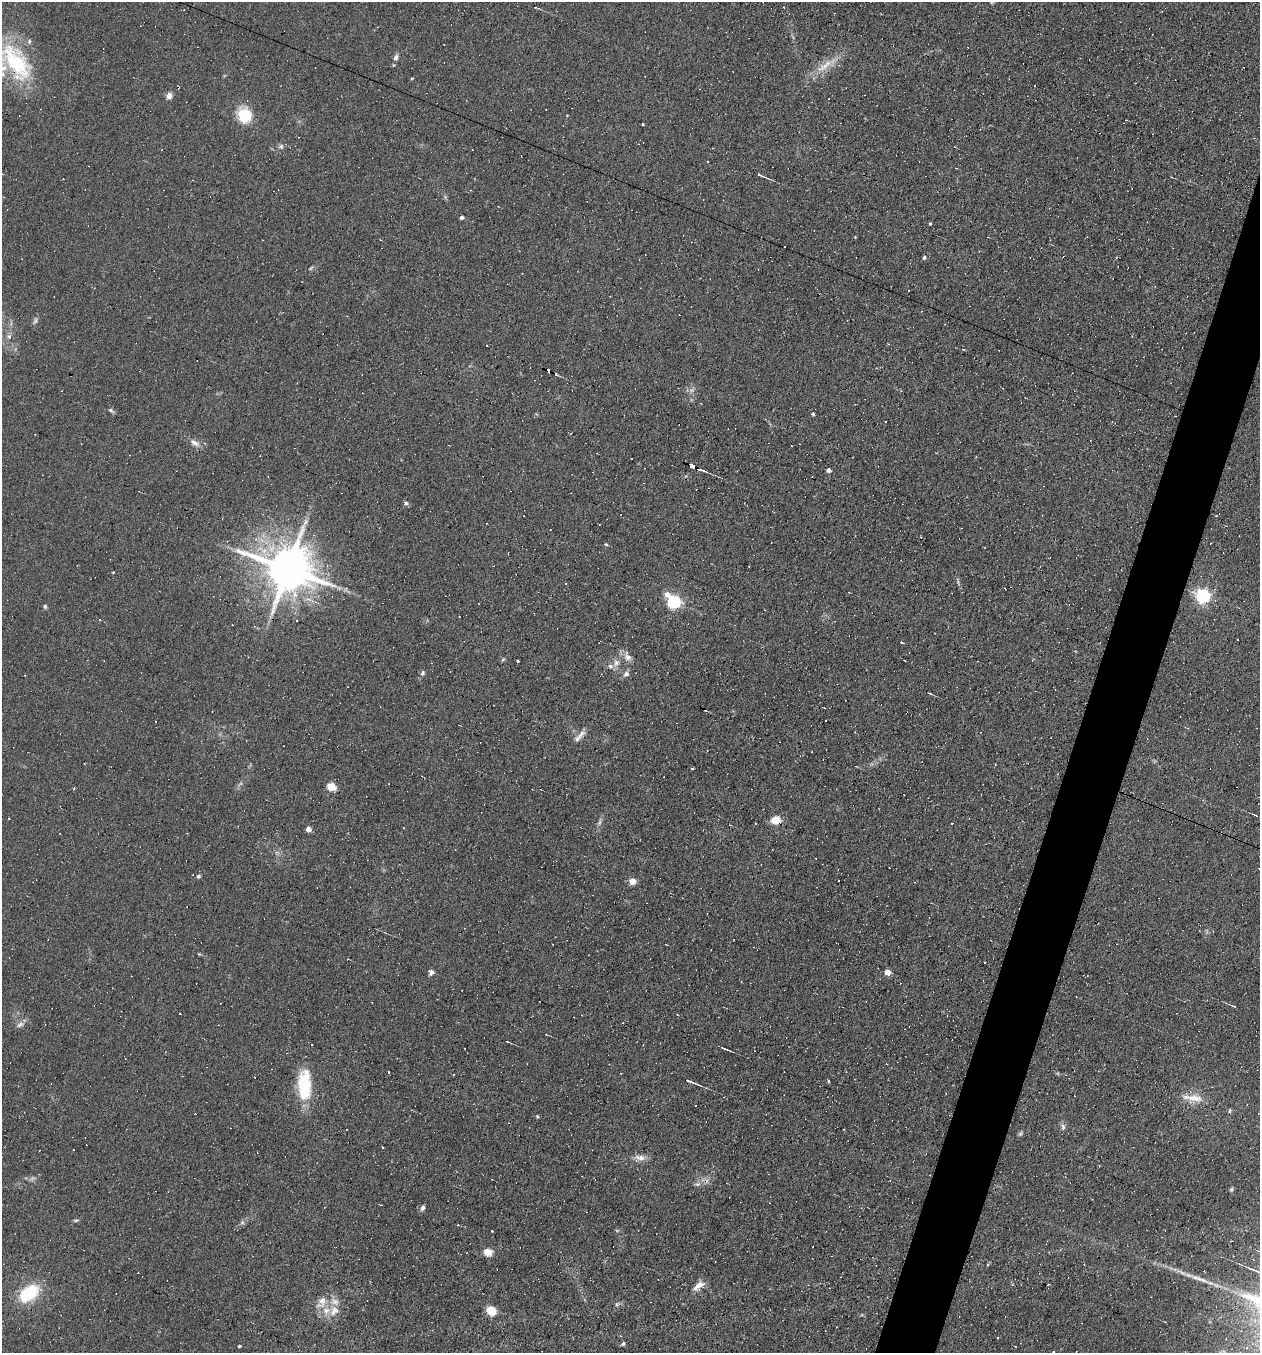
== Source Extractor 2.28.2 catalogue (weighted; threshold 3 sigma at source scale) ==
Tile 10 of 4 x 4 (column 2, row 3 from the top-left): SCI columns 1386-2643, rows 1352-2702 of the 5417 x 5405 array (HDU 1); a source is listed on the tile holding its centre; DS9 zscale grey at full resolution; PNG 1262 x 1355 px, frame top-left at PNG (2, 2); no overlay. Shown black and unused: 4% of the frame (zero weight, under 4 of 8 exposures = <1% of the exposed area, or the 3 px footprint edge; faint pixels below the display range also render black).
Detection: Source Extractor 2.28.2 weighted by HDU 2 'WHT'; one run over the whole footprint, this tile lists its part. Background 0.0908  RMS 0.0069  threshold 0.0281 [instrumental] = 3 sigma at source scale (4.09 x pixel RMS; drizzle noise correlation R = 1.36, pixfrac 0.8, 0.05/0.05 arcsec/px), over >= 5 px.
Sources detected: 208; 2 too faint to see at this stretch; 103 cosmic-ray / hot-pixel residue — not listed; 8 inside a brighter listed object's ellipse — not listed separately; the other 95 listed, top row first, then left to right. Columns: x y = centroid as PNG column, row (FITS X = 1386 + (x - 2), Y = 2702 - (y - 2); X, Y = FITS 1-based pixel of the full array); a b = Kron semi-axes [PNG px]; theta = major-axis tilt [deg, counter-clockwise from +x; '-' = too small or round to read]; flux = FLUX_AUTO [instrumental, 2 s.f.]
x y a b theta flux
784 7 2 2 - 0.57
396 57 9 6 77 2.4
15 62 50 27 -49 64
826 65 28 10 37 12
412 78 5 3 - 0.54
178 87 4 3 - 5.2
699 89 3 2 - 0.46
169 95 9 6 37 3.3
244 115 18 15 -72 20
281 146 8 7 - 1.8
761 176 17 3 -23 2.3
462 217 4 4 - 1.8
930 224 3 3 - 7.4
855 237 3 3 - 0.54
924 257 4 4 - 1.4
35 321 11 5 70 1.8
9 337 8 6 -72 2.3
889 344 3 2 - 1.6
548 370 5 3 - 45
111 410 9 4 -34 1.3
813 414 4 3 - 2.1
885 421 2 2 - 0.4
195 443 14 7 -37 3.9
205 443 4 4 - 0.76
791 446 3 3 - 1.4
692 467 9 3 -19 36
828 470 4 4 - 3.4
406 503 5 4 - 1.2
606 544 3 3 - 6.1
288 569 14 12 -20 3400
113 573 3 2 - 1.7
958 580 10 3 -79 1.2
565 583 3 3 - 1.9
1203 596 6 6 - 170
674 602 7 6 - 120
45 606 6 4 -88 1.2
297 620 3 3 - 5
1237 639 2 2 - 0.53
902 642 3 2 - 38
628 657 13 7 -32 4.1
503 659 6 5 - 0.96
518 661 3 3 - 5
616 663 12 8 75 4.2
422 673 7 6 - 1.5
626 674 8 7 - 2.5
929 693 5 3 - 0.68
156 721 2 2 - 0.48
581 734 13 7 41 3.8
331 787 9 7 -22 8.1
1255 815 6 2 -25 0.69
776 820 9 8 - 10
599 822 10 5 74 2.1
308 829 4 4 - 6.4
277 852 7 4 -1 1.5
198 876 5 4 - 1.1
632 881 5 4 - 14
666 944 3 2 - 0.53
199 954 4 4 - 0.65
430 972 7 5 -33 2.8
887 972 5 4 - 8.3
1233 1006 7 2 -29 0.85
180 1014 3 3 - 1.7
20 1025 11 6 28 2.6
546 1034 4 2 - 0.45
508 1042 3 2 - 0.58
311 1045 3 3 - 9.4
724 1048 9 2 -24 1.9
691 1082 16 3 -22 3.6
304 1087 33 15 -86 33
1193 1098 29 5 -18 7.7
1229 1111 6 3 64 1
537 1116 4 3 - 0.79
1063 1127 8 6 -86 2
346 1130 3 2 - 0.77
1020 1133 8 4 45 1.2
640 1158 16 8 -9 4.6
697 1184 10 6 9 2.3
1231 1189 6 4 73 1.1
422 1208 7 5 73 2
75 1220 7 3 9 0.98
242 1222 6 5 - 1.4
617 1231 6 4 -1 0.8
488 1252 10 8 -21 5.6
987 1265 3 3 - 2.7
1259 1272 33 5 -22 7.9
1196 1278 22 7 -19 7.3
698 1286 17 8 39 5.3
29 1293 23 14 35 31
322 1302 21 12 53 8.6
617 1304 7 5 -69 1.4
334 1311 17 12 55 8.2
491 1311 9 8 - 11
623 1344 5 3 - 1.2
239 1346 3 3 - 1
1015 1347 3 2 - 1
Overlapping masked pixels (flux is a lower limit): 5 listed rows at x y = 15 62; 178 87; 548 370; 692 467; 776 820
Isophote crosses this tile's border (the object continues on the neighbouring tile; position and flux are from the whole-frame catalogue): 2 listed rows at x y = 15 62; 1259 1272
Unlisted compact peaks at least as high as the median listed source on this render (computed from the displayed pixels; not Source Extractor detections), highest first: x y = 828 1081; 643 124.